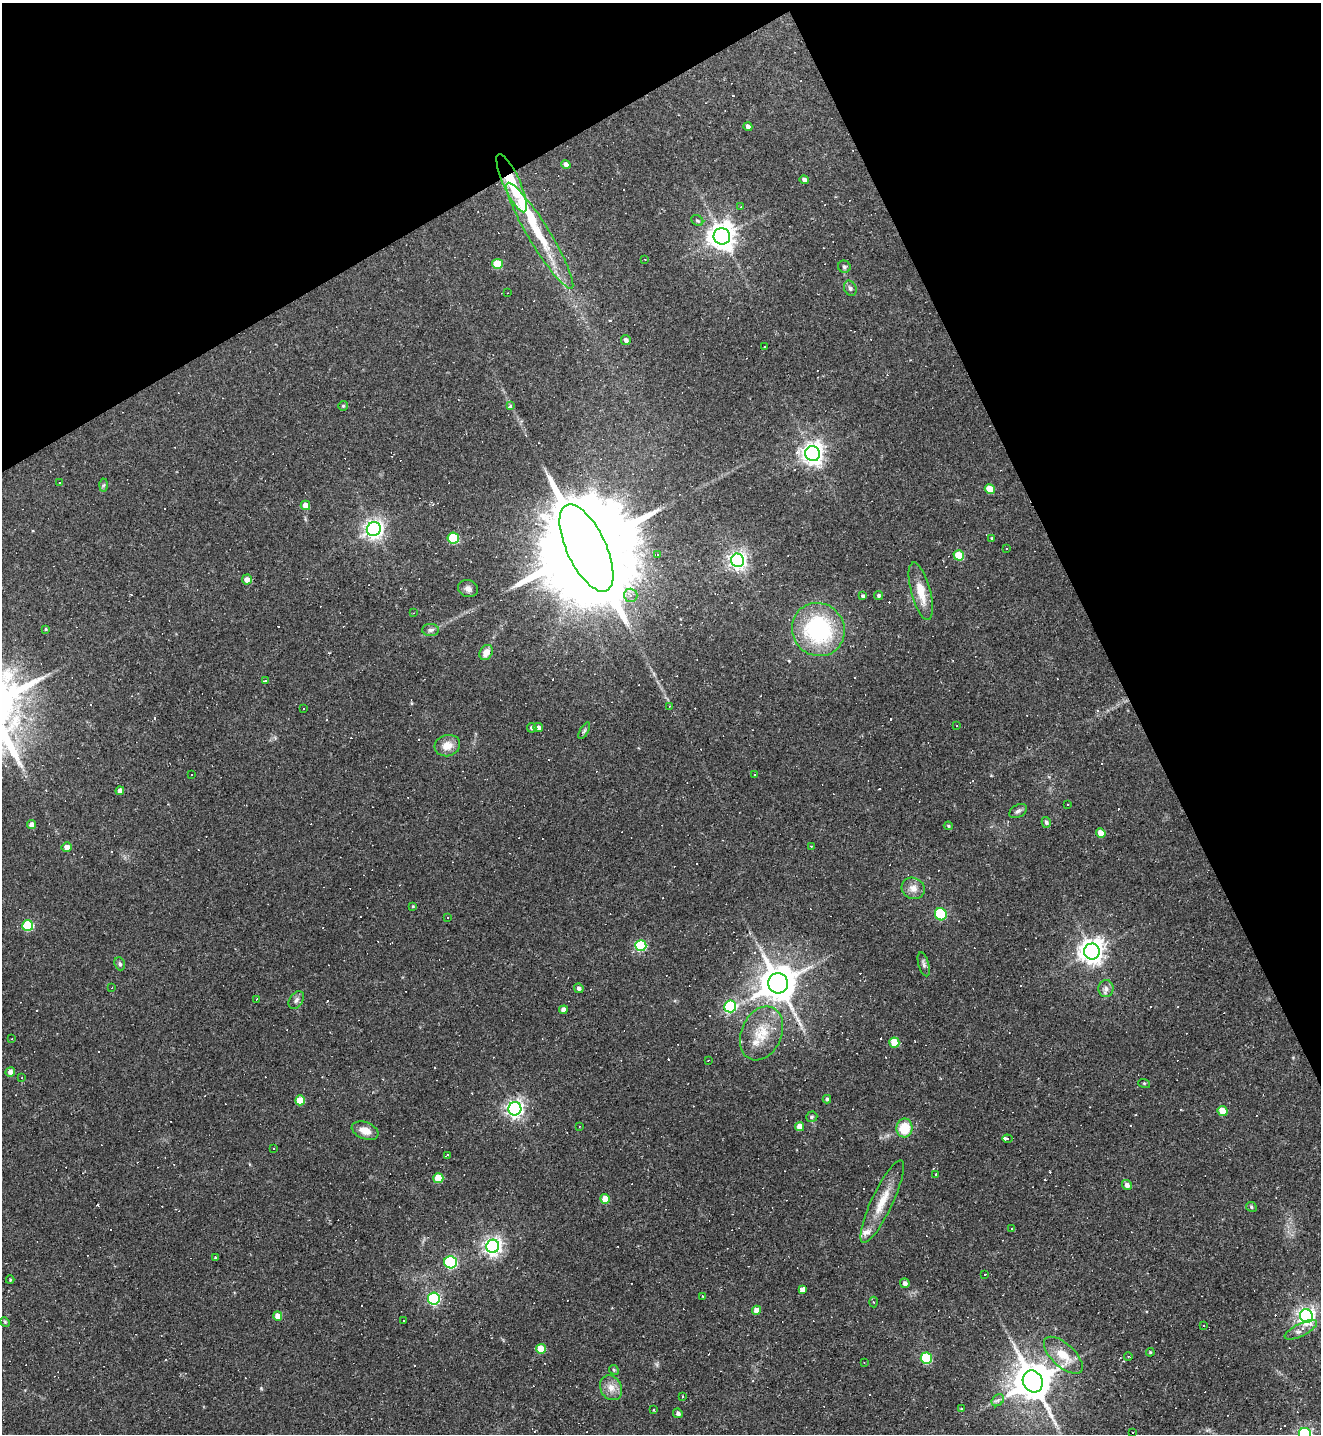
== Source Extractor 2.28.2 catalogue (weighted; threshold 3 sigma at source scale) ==
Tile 3 of 4 x 4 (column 3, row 1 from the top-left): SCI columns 2926-4244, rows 4295-5726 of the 5717 x 5726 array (HDU 1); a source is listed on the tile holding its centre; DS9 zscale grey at full resolution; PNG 1323 x 1436 px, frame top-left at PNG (2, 3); each listed source drawn as its Kron ellipse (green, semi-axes under 4 px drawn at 4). Shown black and unused: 25% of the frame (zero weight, under 2 of 3 exposures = <1% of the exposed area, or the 3 px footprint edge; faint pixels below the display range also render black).
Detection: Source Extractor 2.28.2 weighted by HDU 2 'WHT'; one run over the whole footprint, this tile lists its part. Background 0.065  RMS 0.0054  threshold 0.0241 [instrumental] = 3 sigma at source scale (4.5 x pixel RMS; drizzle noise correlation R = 1.50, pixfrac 1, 0.05/0.05 arcsec/px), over >= 5 px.
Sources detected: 243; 1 inside a brighter object's white glare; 103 cosmic-ray / hot-pixel residue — neither listed nor drawn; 3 inside a brighter listed object's ellipse — not listed separately; the other 136 listed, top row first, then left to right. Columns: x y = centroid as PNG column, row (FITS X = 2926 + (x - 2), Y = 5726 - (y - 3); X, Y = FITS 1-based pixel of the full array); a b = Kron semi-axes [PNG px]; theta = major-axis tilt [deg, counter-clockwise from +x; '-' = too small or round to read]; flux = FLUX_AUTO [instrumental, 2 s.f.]
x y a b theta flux
748 127 4 4 - 1.9
566 164 5 4 - 2.4
804 180 5 4 - 2.1
512 183 31 8 -66 33
741 207 4 3 - 0.48
697 221 6 5 - 0.95
540 236 62 10 -59 25
722 236 8 8 - 640
645 259 4 2 - 0.33
497 264 5 5 - 18
844 267 6 6 - 1.1
850 288 8 6 -65 1.3
507 293 3 2 - 0.35
626 340 5 4 - 1.6
765 347 3 2 - 0.71
343 406 5 5 - 0.71
510 406 3 3 - 57
813 454 7 7 - 390
59 483 3 2 - 0.5
103 485 6 4 87 0.85
990 489 5 4 - 11
305 505 5 4 - 4.7
374 529 7 6 - 280
453 538 5 5 - 31
992 538 4 3 - 0.49
586 548 47 19 -65 20000
1006 548 3 2 - 0.61
658 554 4 3 - 0.96
959 555 5 5 - 15
738 560 7 6 - 230
247 580 5 5 - 3
468 588 10 8 -22 2.4
921 591 29 9 -75 9.1
631 595 7 6 - 2.5
879 595 4 4 - 0.97
863 596 4 3 - 1
413 613 3 2 - 0.34
46 629 4 3 - 0.65
818 629 27 26 - 59
431 630 8 6 1 1.6
486 653 8 6 57 4.7
266 681 3 3 - 14
670 706 3 3 - 0.53
304 709 3 3 - 0.71
957 726 2 2 - 0.35
532 728 5 4 - 1.4
538 728 5 4 - 1.8
584 731 9 4 60 0.99
447 746 13 10 16 5.9
192 774 3 3 - 2.1
754 775 3 3 - 3.2
120 791 4 4 - 3.4
1068 804 3 3 - 0.96
1018 811 9 6 31 1.6
1046 822 5 4 - 1.3
32 825 4 4 - 4
948 826 4 4 - 0.66
1101 833 5 4 - 5.8
811 846 2 2 - 0.36
67 847 5 4 - 3.1
913 888 12 10 -26 4.1
413 906 4 4 - 0.52
941 914 6 6 - 35
447 918 3 3 - 0.61
28 925 5 5 - 37
641 946 5 5 - 44
1092 952 8 8 - 510
120 964 6 5 - 1.1
924 964 12 5 -75 1.6
778 983 10 10 - 1500
112 988 3 2 - 0.38
579 988 5 4 - 1.5
1106 989 8 7 - 2.3
256 999 2 2 - 0.46
296 1000 10 6 56 2
730 1006 6 6 - 63
563 1010 4 4 - 2.6
761 1033 28 20 66 15
12 1039 2 2 - 0.36
894 1043 5 5 - 14
708 1060 2 2 - 0.42
10 1072 5 4 - 2.6
22 1078 3 2 - 0.35
1144 1083 6 4 -18 0.59
827 1099 4 4 - 1
300 1100 5 5 - 12
515 1109 6 6 - 220
1223 1111 5 4 - 12
812 1117 6 5 - 0.9
579 1126 3 3 - 0.46
800 1127 4 4 - 5
904 1128 9 8 - 15
365 1131 14 8 -21 5.7
1007 1139 5 3 - 8
273 1148 3 2 - 0.44
447 1155 4 2 - 0.62
936 1174 3 2 - 0.37
438 1178 5 5 - 17
1127 1185 5 4 - 2.4
605 1199 5 4 - 9.1
882 1201 45 10 65 13
1251 1207 6 4 -25 0.8
1011 1228 3 3 - 0.55
493 1246 7 6 - 250
216 1258 3 3 - 1.5
451 1262 6 6 - 66
985 1274 2 2 - 0.61
10 1280 4 3 - 0.56
905 1283 5 4 - 1.9
803 1289 3 3 - 72
702 1296 3 2 - 0.45
434 1299 6 6 - 92
873 1302 5 3 - 0.52
756 1310 5 4 - 3.9
278 1316 4 4 - 5.8
1306 1316 7 6 - 230
403 1320 3 2 - 0.87
5 1322 5 4 - 0.57
1203 1325 3 2 - 0.59
1301 1330 18 6 27 3.9
541 1349 5 5 - 11
1150 1352 4 4 - 0.62
1063 1355 24 11 -43 13
1128 1356 4 3 - 0.85
926 1358 6 5 - 39
864 1362 3 2 - 0.41
614 1370 5 4 - 0.66
1033 1381 11 9 -63 1700
611 1388 13 10 -63 4.9
682 1396 3 2 - 0.55
998 1400 7 5 43 1.3
961 1408 3 2 - 0.75
653 1410 3 2 - 0.38
678 1413 5 4 - 1.8
1132 1432 3 2 - 0.67
1305 1434 6 6 - 110
Overlapping masked pixels (flux is a lower limit): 1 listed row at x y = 512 183
Isophote crosses this tile's border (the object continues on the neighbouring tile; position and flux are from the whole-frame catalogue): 1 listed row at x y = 1305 1434